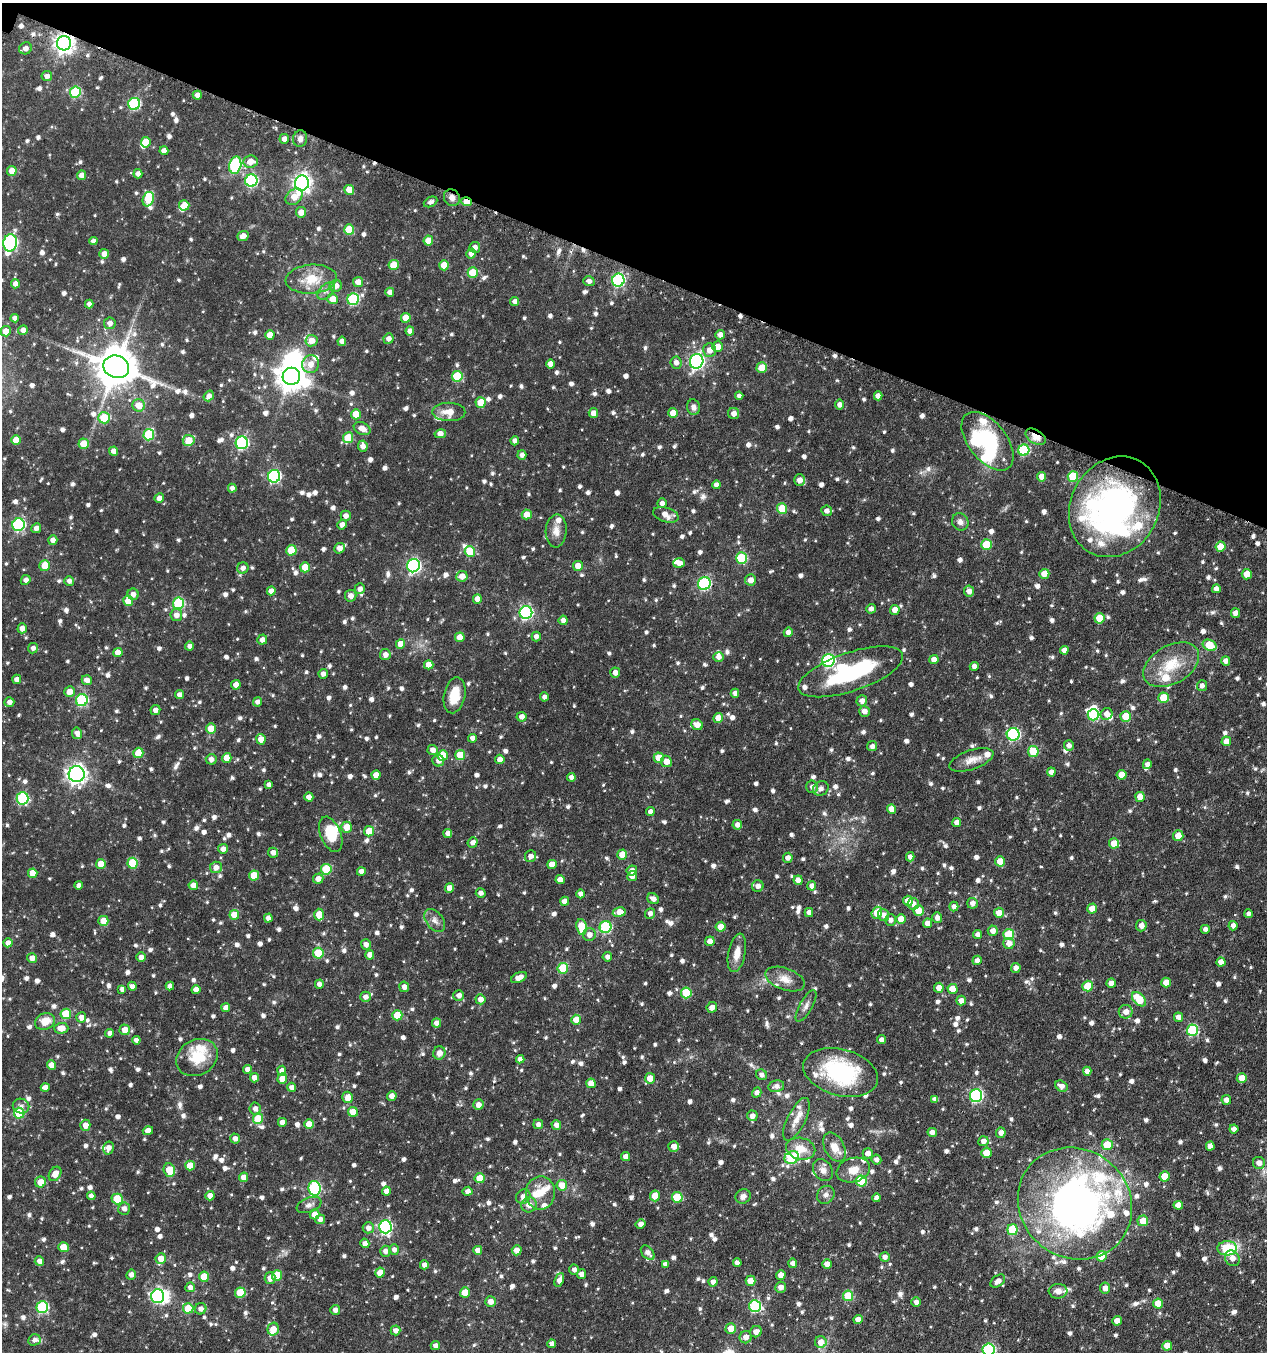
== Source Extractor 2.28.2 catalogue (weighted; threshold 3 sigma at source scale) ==
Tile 2 of 4 x 4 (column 2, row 1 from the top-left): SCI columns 1593-2857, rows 4110-5459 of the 5583 x 5518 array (HDU 1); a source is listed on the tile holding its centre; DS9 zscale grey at full resolution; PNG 1269 x 1354 px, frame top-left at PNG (2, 3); each listed source drawn as its Kron ellipse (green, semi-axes under 4 px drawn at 4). Shown black and unused: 20% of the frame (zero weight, under 3 of 6 exposures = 4% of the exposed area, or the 3 px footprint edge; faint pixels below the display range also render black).
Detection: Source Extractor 2.28.2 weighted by HDU 2 'WHT'; one run over the whole footprint, this tile lists its part. Background 0.0643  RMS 0.0058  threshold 0.0236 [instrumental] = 3 sigma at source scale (4.09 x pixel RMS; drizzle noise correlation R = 1.36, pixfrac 0.8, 0.05/0.05 arcsec/px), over >= 5 px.
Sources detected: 1284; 1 too faint to see at this stretch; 13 inside a brighter object's white glare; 1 cosmic-ray / hot-pixel residue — neither listed nor drawn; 40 inside a brighter listed object's ellipse — not listed separately; of the other 1229, all 500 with FLUX_AUTO >= 2.2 (the completeness limit of this list) listed and drawn (729 fainter detections not listed), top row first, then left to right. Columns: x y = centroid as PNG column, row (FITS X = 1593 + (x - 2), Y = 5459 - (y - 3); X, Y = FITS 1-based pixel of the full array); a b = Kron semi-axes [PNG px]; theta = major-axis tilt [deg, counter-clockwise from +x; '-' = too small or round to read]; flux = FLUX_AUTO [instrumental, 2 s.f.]
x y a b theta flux
64 43 7 7 - 310
25 48 6 5 - 3
47 76 5 5 - 2.3
75 92 5 5 - 34
197 95 4 4 - 2.9
134 104 6 6 - 50
284 139 5 5 - 3.4
300 139 8 7 - 2.6
146 142 5 5 - 8.2
164 151 4 4 - 3.2
250 161 7 6 - 5.9
235 165 9 6 78 54
12 171 5 5 - 7.4
138 174 5 4 - 2.5
82 175 5 4 - 3.4
251 181 6 6 - 59
302 183 7 7 - 250
349 190 5 5 - 6.9
294 197 9 7 43 6.4
452 198 9 7 -58 2.7
148 199 7 5 69 17
430 202 7 5 25 2.4
467 202 5 4 - 11
184 205 5 5 - 8.2
301 212 5 5 - 4.6
349 230 5 5 - 15
243 236 6 5 - 3.2
93 241 4 4 - 2.3
428 241 5 5 - 7.9
10 243 8 7 - 110
475 247 5 5 - 2.8
471 253 5 4 - 3.7
104 254 5 5 - 4.2
394 265 5 5 - 10
444 265 5 5 - 9.9
473 273 5 5 - 13
311 279 26 14 5 14
618 280 6 6 - 68
589 281 6 5 - 2.5
358 282 5 5 - 4.3
15 284 4 4 - 2.9
336 286 6 6 - 3.3
326 291 10 6 46 2.2
390 292 4 4 - 2.5
333 299 5 5 - 6.6
353 299 6 5 - 42
515 301 4 4 - 2.3
89 304 4 4 - 2.4
15 318 4 4 - 2.4
406 318 5 5 - 8.5
110 323 6 6 - 2.6
23 330 5 4 - 2.4
6 331 5 5 - 5.3
410 331 4 4 - 2.8
270 335 5 4 - 5.1
720 335 5 5 - 3.5
388 339 5 5 - 2.5
311 341 6 6 - 5.3
342 341 4 4 - 2.8
718 347 5 5 - 5.4
709 350 7 6 - 4.1
697 361 7 6 - 140
676 363 6 5 - 2.9
311 364 9 8 - 5.1
550 364 5 4 - 4.1
116 367 13 11 -21 1900
762 368 5 5 - 9.7
291 376 9 8 - 640
457 376 5 5 - 23
209 396 6 4 53 2.8
739 396 4 4 - 2.2
878 396 4 4 - 3.2
481 402 5 5 - 9.1
139 405 6 6 - 7.3
840 405 5 4 - 2.5
693 407 8 6 -79 2.4
449 412 16 9 -1 6.6
593 413 5 4 - 4.4
673 413 5 5 - 8.8
734 413 6 5 - 3.1
356 414 5 5 - 11
104 418 6 5 - 20
362 429 9 6 -25 4.6
440 434 5 4 - 3.6
149 435 6 5 - 33
1036 437 11 6 -30 5.5
348 438 5 5 - 15
16 440 5 5 - 7.8
189 440 6 5 - 12
515 441 4 4 - 2.3
988 441 34 19 -51 48
242 443 6 6 - 64
84 444 5 5 - 9
363 446 6 5 - 3.1
1024 450 5 5 - 35
113 451 4 4 - 3.2
522 455 5 4 - 2.6
274 476 6 6 - 72
1073 476 5 5 - 21
1042 477 5 4 - 4.9
799 480 5 5 - 3.7
716 485 4 4 - 2.9
232 488 4 4 - 2.3
159 498 5 4 - 2.7
662 503 5 4 - 2.2
1115 507 52 44 61 130
782 509 5 5 - 16
827 511 5 5 - 2.4
527 514 5 5 - 6.5
666 515 13 7 -18 4.8
346 516 5 5 - 3.1
960 522 9 8 - 2.8
19 525 6 6 - 65
342 525 5 4 - 3
36 528 5 4 - 2.5
556 531 16 10 86 4.6
53 540 4 4 - 2.6
986 545 5 5 - 18
1220 547 5 5 - 7.8
339 548 6 5 - 3.4
291 550 5 5 - 15
470 551 5 5 - 18
741 558 5 5 - 29
679 563 6 4 18 3.4
45 566 5 5 - 8.8
413 566 7 6 - 98
578 566 5 5 - 5.8
305 567 5 5 - 11
243 568 6 5 - 2.7
1044 574 5 5 - 6.9
1247 574 5 5 - 6.4
462 576 5 5 - 4.4
26 580 5 4 - 2.2
750 580 5 5 - 3.9
69 581 5 5 - 2.2
704 583 7 6 - 61
360 589 5 5 - 2.6
1216 589 4 4 - 2.6
271 591 4 4 - 3.4
969 591 5 5 - 3
133 594 6 5 - 2.9
351 596 6 6 - 3.2
477 599 5 4 - 4.5
128 601 5 5 - 9.9
179 603 6 5 - 42
871 609 5 4 - 2.3
895 610 5 4 - 4.4
526 612 6 6 - 91
1235 613 5 4 - 2.8
176 615 6 6 - 3
1099 618 5 5 - 10
563 620 4 4 - 2.8
22 628 5 4 - 2.8
788 632 4 4 - 2.7
460 637 5 5 - 7.6
536 637 5 4 - 2.5
262 640 5 5 - 3.2
400 644 5 4 - 5.9
1210 645 7 5 -26 15
190 646 4 4 - 2.3
33 648 5 4 - 2.7
1064 650 4 4 - 2.9
118 653 5 4 - 5.8
385 655 5 5 - 3
719 657 5 5 - 2.5
934 659 4 4 - 3.9
828 660 6 6 - 76
1226 661 5 4 - 2.9
429 665 4 4 - 5.2
1171 665 30 19 30 18
974 666 4 4 - 2.4
851 672 55 19 19 59
615 673 5 5 - 3.1
323 674 5 4 - 2.4
17 679 4 4 - 2.5
87 680 5 5 - 3.5
236 685 5 4 - 3.3
1202 686 5 5 - 2.5
70 692 5 5 - 4.9
735 693 4 4 - 2.7
180 695 4 4 - 2.9
455 695 18 10 78 12
544 697 4 4 - 2.2
1164 698 5 5 - 13
82 700 6 6 - 49
862 701 5 5 - 3.2
9 702 5 4 - 2.4
257 702 4 4 - 2.3
155 710 5 5 - 2.8
864 711 5 5 - 3
1106 714 6 5 - 3.7
1093 715 6 5 - 40
1125 716 5 5 - 9.4
522 717 5 5 - 2.8
718 718 5 4 - 5
697 725 6 5 - 4.7
211 728 5 5 - 9.3
77 733 6 5 - 3
1013 734 6 6 - 69
473 738 4 4 - 2.6
261 739 5 4 - 5.4
1226 741 5 4 - 5.6
1069 745 5 5 - 2.6
872 746 5 5 - 2.4
433 750 5 5 - 3.3
1033 751 5 5 - 16
138 753 5 5 - 11
460 755 5 5 - 12
443 756 5 5 - 12
227 758 5 4 - 5.8
659 758 5 5 - 8
211 759 5 5 - 2.4
500 759 5 4 - 3.7
971 760 23 9 19 5.8
438 761 6 6 - 2.9
666 761 6 5 - 4.7
1147 764 5 4 - 2.5
1051 772 4 4 - 3
77 774 8 8 - 240
376 775 4 4 - 5
1121 775 5 5 - 6.5
571 777 4 4 - 2.8
269 785 4 4 - 2.2
812 787 6 5 - 2.6
821 788 8 7 - 2.4
309 797 4 4 - 3.6
1140 797 5 4 - 6
23 798 6 6 - 51
892 809 5 4 - 5.9
650 812 4 4 - 2.9
957 822 4 4 - 3.5
737 825 5 5 - 2.7
346 827 5 5 - 7.4
369 831 5 5 - 9.5
448 833 4 4 - 2.8
331 834 18 10 -68 14
1178 836 5 5 - 6.1
473 842 5 5 - 2.7
1114 843 5 5 - 8.4
223 849 5 5 - 3
273 853 5 4 - 3.1
622 855 5 4 - 7.8
530 856 6 5 - 2.6
910 857 4 4 - 2.5
788 858 5 5 - 2.8
1000 861 5 5 - 7.4
132 863 5 5 - 19
101 864 5 5 - 6.6
552 864 4 4 - 5.1
216 867 6 6 - 3.8
326 869 5 5 - 22
632 871 5 5 - 3.1
361 872 4 4 - 2.8
33 873 5 4 - 7.5
254 875 5 5 - 12
632 876 5 5 - 4
318 879 5 5 - 3.7
560 880 4 4 - 4.1
798 880 4 4 - 4.5
79 885 4 4 - 2.4
193 885 5 4 - 5.2
758 886 6 5 - 2.9
812 886 5 4 - 2.7
450 888 5 4 - 5.2
481 893 5 4 - 2.2
580 894 4 4 - 2.6
653 899 6 5 - 3.1
565 901 4 4 - 4.4
908 901 5 5 - 7.2
972 903 5 5 - 2.6
913 904 6 5 - 3
954 907 5 4 - 2.3
1092 908 5 5 - 6.8
918 910 5 5 - 7.4
619 912 6 5 - 6.9
650 913 5 5 - 2.4
809 913 4 4 - 2.5
877 913 6 5 - 9.7
999 913 5 5 - 5.2
1248 914 4 4 - 2.2
234 915 5 5 - 9.5
319 915 6 5 - 9.6
884 915 6 5 - 2.9
268 918 4 4 - 2.9
937 918 5 5 - 2.8
901 919 5 5 - 7.9
891 920 6 5 - 2.2
103 921 5 5 - 8.1
435 921 13 8 -52 3.3
927 923 4 4 - 3.8
1141 926 5 5 - 3.5
1233 926 4 4 - 2.6
582 927 8 5 -81 15
605 927 6 6 - 53
721 927 5 5 - 5.6
1205 929 4 4 - 2.4
993 931 5 5 - 3.4
589 935 6 6 - 3.4
977 935 4 4 - 2.2
1009 935 5 5 - 23
710 941 5 5 - 3.3
8 943 4 4 - 3.9
1009 943 5 5 - 3.7
366 944 5 5 - 2.5
318 953 5 5 - 20
737 953 19 8 79 6.2
370 955 4 4 - 3.8
141 957 4 4 - 2.8
607 957 4 4 - 2.4
32 958 5 5 - 3.6
977 960 5 4 - 3
1221 962 4 4 - 3.8
563 968 5 5 - 23
1016 968 5 5 - 2.8
519 977 8 5 25 4.2
785 979 21 11 -20 6.2
1166 982 5 5 - 5.6
1111 983 4 4 - 3.8
319 984 4 4 - 2.5
132 986 4 4 - 2.5
170 986 4 4 - 2.5
1088 986 5 5 - 13
404 987 5 5 - 2.8
939 988 5 5 - 4.2
122 989 4 4 - 2.5
952 989 5 5 - 7.7
196 990 4 4 - 4
686 993 5 5 - 23
459 995 5 5 - 2.9
365 997 5 5 - 2.4
480 999 5 5 - 3.2
1139 999 8 5 -46 15
961 1001 5 4 - 3.2
806 1006 18 6 61 2.8
712 1007 5 5 - 3.6
226 1008 4 4 - 3.3
1126 1012 7 7 - 3.7
66 1014 5 5 - 19
397 1015 5 5 - 14
81 1017 5 5 - 3.6
1179 1017 5 4 - 3.1
576 1020 5 5 - 7.3
45 1021 10 8 22 8.4
437 1023 4 4 - 3.6
61 1028 7 5 1 6.4
125 1030 5 5 - 6.2
1193 1030 6 5 - 44
109 1033 4 4 - 2.4
136 1040 4 4 - 2.3
882 1040 4 4 - 2.3
439 1053 7 6 - 3.5
197 1058 21 17 29 13
520 1059 4 4 - 2.4
51 1065 5 4 - 5.2
247 1069 4 4 - 2.6
282 1071 5 4 - 3.6
1087 1071 4 4 - 2.9
841 1072 38 23 -15 51
761 1075 6 5 - 2.4
255 1078 4 4 - 4
650 1078 5 5 - 5.7
1242 1078 5 5 - 7.9
282 1079 5 4 - 7.1
591 1083 5 5 - 6.6
776 1086 8 6 11 2.6
1061 1086 6 5 - 3.1
292 1087 5 4 - 2.5
45 1088 4 4 - 3.5
757 1093 5 4 - 2.4
392 1096 5 4 - 3.2
976 1096 6 6 - 75
348 1097 6 5 - 5
935 1099 4 4 - 2.6
1226 1100 5 5 - 2.7
478 1105 5 5 - 3
21 1106 8 7 - 2.4
255 1109 6 5 - 2.8
353 1112 5 5 - 6.4
19 1113 5 5 - 23
752 1116 5 5 - 2.9
258 1119 5 5 - 16
796 1119 23 9 64 6.4
282 1122 4 4 - 4.1
309 1124 5 4 - 7
538 1124 5 5 - 2.4
85 1125 5 5 - 4.9
556 1125 5 4 - 3
1234 1129 4 4 - 3
148 1131 5 4 - 4.1
932 1132 5 4 - 3.2
1001 1133 5 5 - 3.2
235 1138 5 5 - 2.6
983 1141 5 5 - 2.7
1107 1145 5 5 - 10
674 1146 5 5 - 4
1210 1146 4 4 - 3.4
834 1147 16 10 -62 6.6
108 1148 6 5 - 2.9
801 1149 15 10 -13 7.9
868 1153 5 5 - 3.4
986 1153 5 5 - 7.7
625 1157 4 4 - 3.2
792 1158 7 6 - 40
876 1160 5 5 - 2.3
1259 1163 6 6 - 3.4
190 1165 5 5 - 7.5
169 1170 7 5 -68 12
823 1170 12 9 -57 3.3
853 1170 17 12 17 7.2
55 1174 8 5 57 5.3
1165 1176 5 5 - 8.9
244 1177 5 4 - 5.1
480 1178 5 5 - 12
861 1181 5 5 - 25
40 1182 5 5 - 6.2
562 1185 5 5 - 6.2
315 1188 7 6 - 61
386 1191 4 4 - 3.7
467 1191 5 4 - 2.6
540 1193 17 14 88 8.2
826 1195 9 8 - 2.6
91 1196 4 4 - 2.5
210 1196 4 4 - 4
655 1196 5 5 - 6.2
743 1196 8 7 - 2.5
523 1197 7 7 - 3.4
677 1197 5 5 - 19
877 1198 4 4 - 2.6
117 1199 6 5 - 17
1075 1204 59 54 -38 250
309 1205 13 7 22 2.5
529 1205 8 7 - 4.1
1178 1205 4 4 - 3.7
124 1209 6 6 - 2.6
315 1214 5 5 - 5
320 1219 5 4 - 2.7
1143 1221 5 5 - 7.9
640 1224 5 4 - 3
385 1227 6 6 - 96
368 1228 5 5 - 2.9
1012 1230 5 5 - 21
365 1243 5 4 - 2.7
63 1247 5 5 - 8.5
1227 1248 10 7 4 22
394 1250 5 5 - 2.4
478 1250 4 4 - 3.7
517 1250 5 5 - 3.7
385 1251 5 5 - 2.6
648 1253 8 5 -48 3.3
1101 1256 5 5 - 13
885 1257 5 4 - 2.3
161 1258 5 5 - 6.2
1232 1258 8 7 - 3.7
39 1261 5 5 - 2.8
737 1263 4 4 - 2.6
793 1263 4 4 - 3.6
665 1264 4 4 - 2.2
827 1264 4 4 - 3.9
424 1265 4 4 - 2.8
574 1270 5 5 - 2.2
380 1273 5 4 - 7.7
581 1274 5 4 - 2.9
131 1275 5 4 - 2.8
277 1275 5 5 - 15
781 1275 5 4 - 5.1
204 1277 5 5 - 12
270 1278 6 5 - 3.3
559 1280 7 4 66 3.5
751 1281 5 5 - 6.9
998 1281 8 5 36 3.5
713 1282 5 4 - 2.5
190 1287 5 5 - 2.6
780 1287 5 5 - 2.8
1105 1288 5 5 - 3.2
1058 1291 9 7 4 3
465 1292 5 5 - 10
240 1293 5 5 - 18
158 1296 7 6 - 82
848 1296 5 5 - 19
490 1301 5 5 - 4
916 1302 5 4 - 2.3
1158 1303 5 5 - 9.2
755 1306 6 6 - 51
42 1307 6 5 - 51
188 1308 5 5 - 15
201 1309 6 5 - 2.6
335 1310 5 5 - 2.3
858 1319 4 4 - 3.8
1117 1321 5 4 - 5.4
731 1328 5 5 - 7.7
273 1329 6 5 - 5.8
395 1330 5 5 - 2.6
756 1332 6 5 - 3.3
746 1337 6 6 - 3.2
34 1340 6 5 - 2.2
821 1342 6 6 - 5.3
552 1344 4 4 - 2.7
435 1346 4 4 - 2.3
1167 1346 5 5 - 5.8
989 1349 6 6 - 61
Overlapping masked pixels (flux is a lower limit): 5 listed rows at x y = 64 43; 452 198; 467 202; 1036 437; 1115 507
Isophote crosses this tile's border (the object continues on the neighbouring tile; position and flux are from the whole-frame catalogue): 2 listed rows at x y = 1259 1163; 989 1349